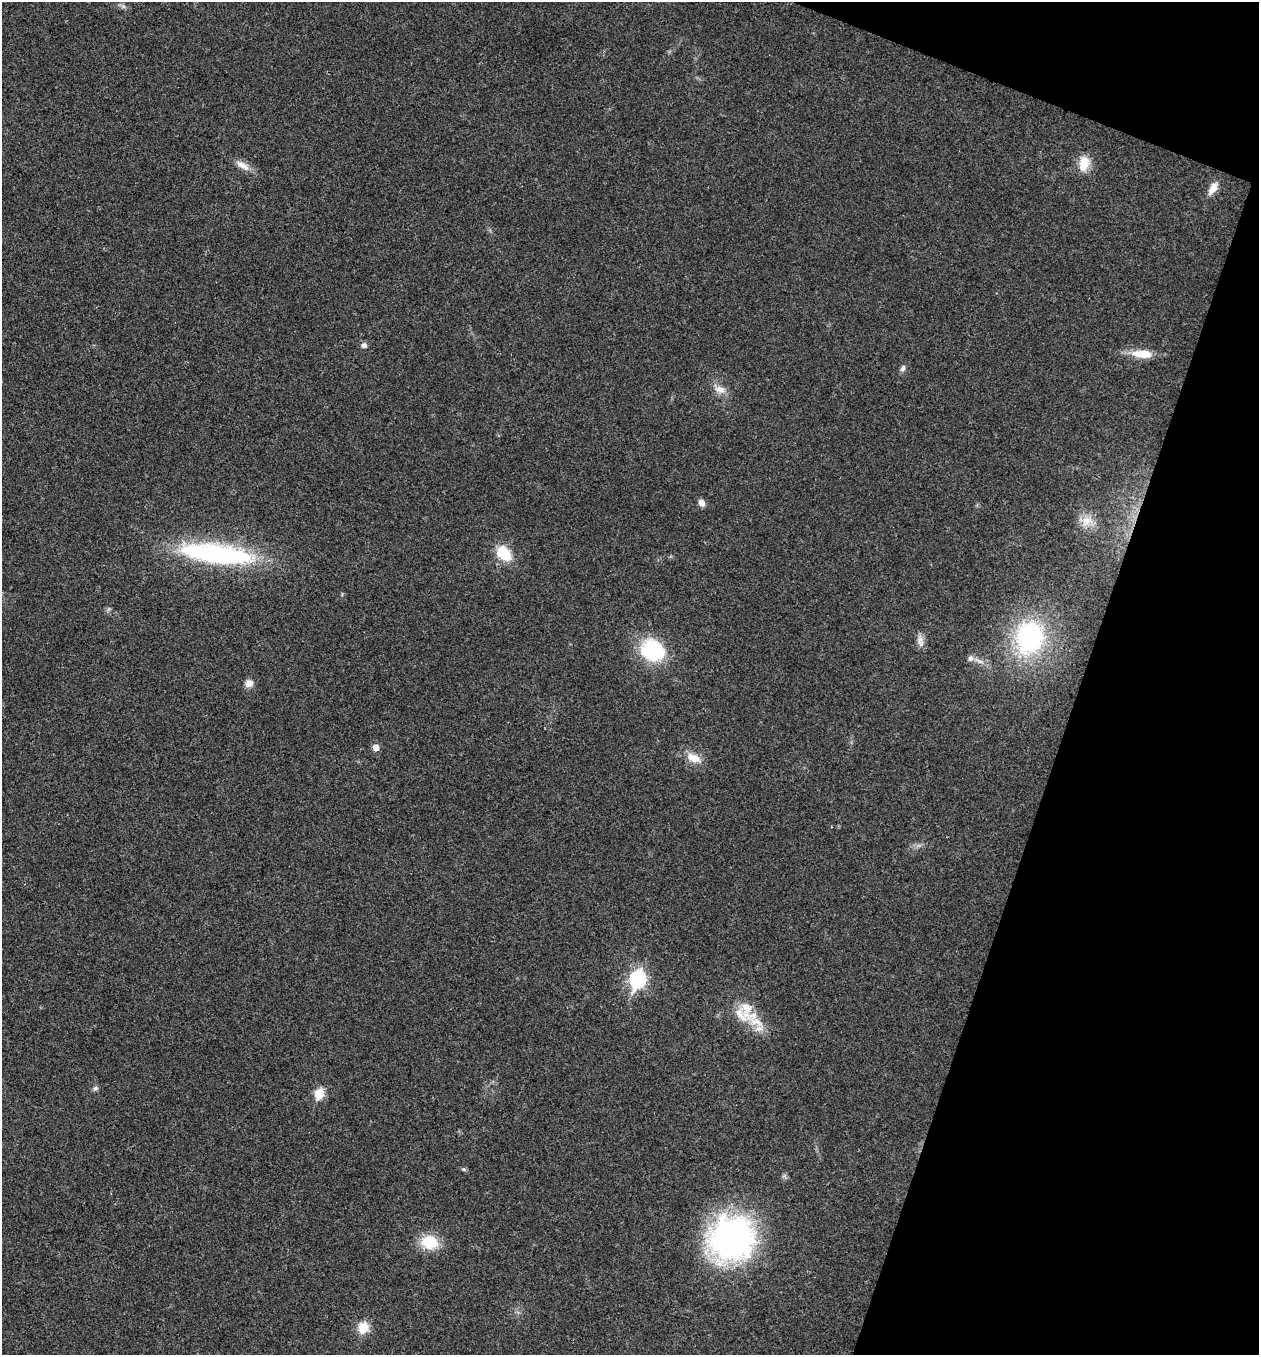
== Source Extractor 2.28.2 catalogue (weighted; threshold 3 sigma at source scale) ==
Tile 8 of 4 x 4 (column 4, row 2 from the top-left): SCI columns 4039-5295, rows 2707-4059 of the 5431 x 5417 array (HDU 1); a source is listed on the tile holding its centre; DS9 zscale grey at full resolution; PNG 1261 x 1357 px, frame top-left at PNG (2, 2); no overlay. Shown black and unused: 17% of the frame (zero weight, under 3 of 4 exposures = <1% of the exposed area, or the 3 px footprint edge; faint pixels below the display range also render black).
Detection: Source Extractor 2.28.2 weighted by HDU 2 'WHT'; one run over the whole footprint, this tile lists its part. Background 0.0216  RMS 0.004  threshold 0.0179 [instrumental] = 3 sigma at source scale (4.5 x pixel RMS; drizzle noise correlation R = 1.50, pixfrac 1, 0.05/0.05 arcsec/px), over >= 5 px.
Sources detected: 29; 3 inside a brighter listed object's ellipse — not listed separately; the other 26 listed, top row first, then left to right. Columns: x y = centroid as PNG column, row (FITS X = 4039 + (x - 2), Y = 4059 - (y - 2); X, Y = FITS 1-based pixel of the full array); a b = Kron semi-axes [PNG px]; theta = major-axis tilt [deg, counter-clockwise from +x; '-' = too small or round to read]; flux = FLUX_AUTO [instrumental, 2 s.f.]
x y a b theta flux
1084 163 17 11 80 7
242 165 21 8 -29 3.8
1213 188 18 9 58 3.8
364 345 9 6 -5 1.3
1142 354 27 10 -4 7.5
903 368 9 6 65 1.2
720 389 14 9 -13 3.3
701 503 9 7 -53 2.1
1087 521 17 12 13 5.2
504 553 22 15 -51 9.8
216 554 77 18 -7 74
1030 637 33 27 81 59
920 641 17 8 -79 2.6
653 650 28 24 -35 26
978 661 16 4 -28 2.1
249 684 12 9 28 2.3
376 747 5 5 - 3.6
694 758 19 10 -22 5.4
638 979 9 7 68 98
742 1015 31 17 -30 11
95 1088 7 6 - 1
319 1093 6 5 - 17
463 1169 6 4 -71 0.54
732 1238 44 42 51 120
430 1242 19 15 -10 12
363 1327 8 7 - 11